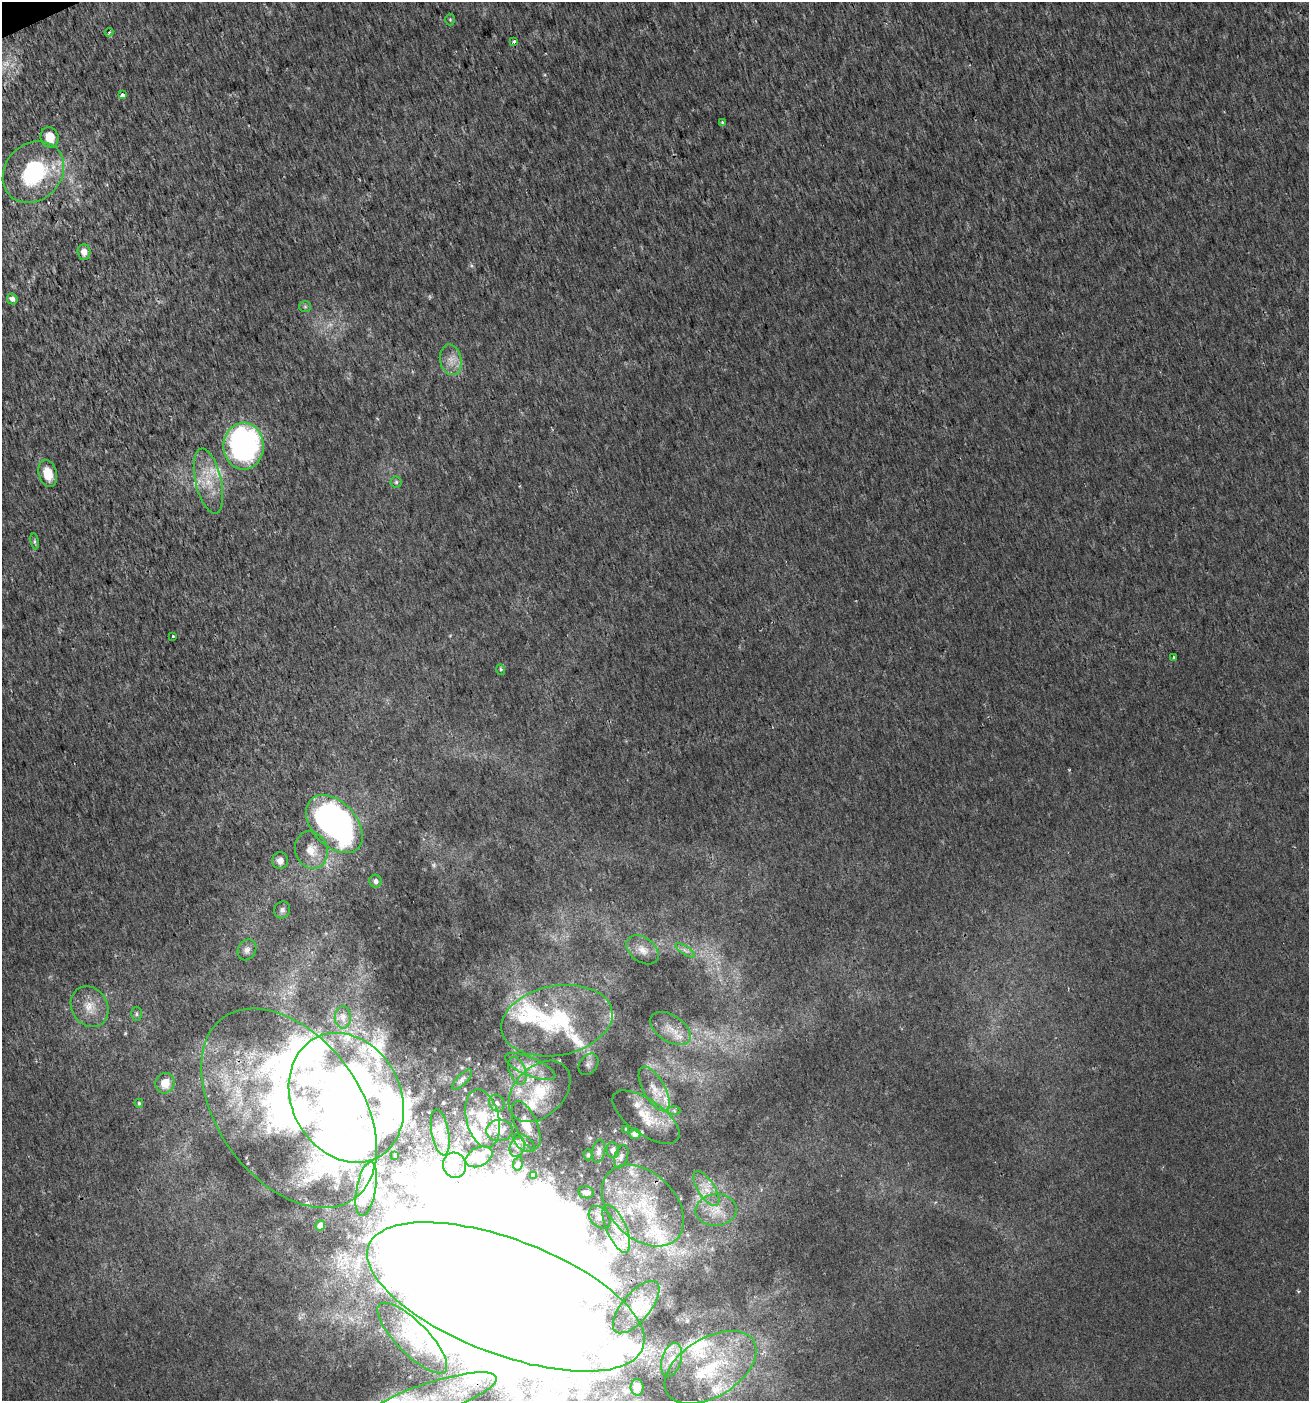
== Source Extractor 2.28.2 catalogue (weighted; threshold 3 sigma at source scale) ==
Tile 11 of 4 x 4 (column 3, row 3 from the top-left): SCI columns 2698-4004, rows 1402-2800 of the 5452 x 5599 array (HDU 1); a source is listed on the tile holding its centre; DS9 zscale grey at full resolution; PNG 1311 x 1403 px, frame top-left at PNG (2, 2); each listed source drawn as its Kron ellipse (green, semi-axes under 4 px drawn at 4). Shown black and unused: <1% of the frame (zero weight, under 2 of 3 exposures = <1% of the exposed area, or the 3 px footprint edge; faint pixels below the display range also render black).
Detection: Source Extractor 2.28.2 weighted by HDU 2 'WHT'; one run over the whole footprint, this tile lists its part. Background 0.00179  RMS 0.0037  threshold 0.0168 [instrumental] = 3 sigma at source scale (4.5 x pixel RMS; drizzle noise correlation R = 1.50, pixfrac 1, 0.0396/0.0396 arcsec/px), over >= 5 px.
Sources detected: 116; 2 too faint to see at this stretch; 11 inside a brighter object's white glare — neither listed nor drawn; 26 inside a brighter listed object's ellipse — not listed separately; the other 77 listed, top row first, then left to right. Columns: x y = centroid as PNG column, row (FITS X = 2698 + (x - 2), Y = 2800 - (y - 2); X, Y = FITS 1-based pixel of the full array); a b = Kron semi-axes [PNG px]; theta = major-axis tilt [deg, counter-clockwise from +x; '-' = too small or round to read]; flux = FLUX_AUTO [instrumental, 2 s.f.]
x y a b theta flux
450 20 6 5 - 0.52
109 32 4 3 - 0.54
514 42 3 3 - 1.9
122 95 3 3 - 3.8
722 122 3 3 - 0.92
50 137 10 9 - 6.1
33 172 33 28 46 37
84 252 7 6 - 3.4
12 299 5 5 - 1.8
305 307 6 5 - 0.65
451 360 15 10 -78 4.1
244 446 23 20 -90 110
48 474 14 9 -75 7.3
208 481 33 13 -77 11
396 482 5 5 - 0.7
35 541 8 4 -81 0.74
173 637 3 3 - 1.1
1174 658 3 3 - 0.54
501 670 5 3 - 0.52
334 824 34 22 -47 150
311 850 19 16 -70 6
280 861 8 8 - 2
375 881 6 6 - 1.4
282 910 9 7 57 1.3
247 950 11 8 58 1.9
643 950 18 12 -36 4
685 950 11 4 -32 1.3
90 1007 21 18 -58 7.3
137 1014 7 5 90 0.78
343 1017 11 8 -90 1.7
557 1021 56 35 11 40
670 1028 22 13 -34 6.4
588 1064 12 8 52 1.7
530 1067 27 9 -23 6.1
517 1071 15 8 -69 3.2
462 1079 13 5 46 1.3
165 1083 10 9 - 5.7
654 1089 25 11 -61 6.2
540 1091 36 25 45 19
346 1098 67 54 -62 210
139 1103 4 4 - 0.52
497 1103 9 7 -63 1.5
289 1108 112 71 -54 160
674 1111 6 4 -3 0.7
646 1117 39 17 -35 9.7
483 1118 30 16 -77 13
526 1125 26 11 -67 5.7
626 1129 4 3 - 0.45
500 1130 13 10 5 5.4
440 1132 23 8 -80 3.4
635 1134 6 5 - 2.3
524 1143 12 7 -35 1.8
517 1147 10 7 68 1.8
613 1150 8 6 -80 2.1
599 1151 11 6 79 1.8
395 1155 3 2 - 0.3
588 1155 5 4 - 0.56
479 1157 14 9 27 6.3
621 1157 12 6 73 1.3
518 1164 7 5 80 0.73
454 1165 12 11 - 3.9
533 1175 4 3 - 0.82
366 1189 27 9 79 4.9
706 1189 20 8 -57 5.2
586 1192 8 6 -10 2
643 1206 48 33 -45 34
716 1210 20 16 5 7.7
600 1217 13 9 -47 3
320 1225 5 5 - 2.1
616 1229 26 10 -66 6
506 1297 146 57 -21 5000
636 1307 32 14 50 6.8
412 1338 47 16 -45 13
671 1360 17 9 74 4.2
710 1367 51 29 32 32
637 1387 8 6 -89 3.6
433 1397 67 15 17 27
Overlapping masked pixels (flux is a lower limit): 4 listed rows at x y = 33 172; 289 1108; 643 1206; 506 1297
Isophote crosses this tile's border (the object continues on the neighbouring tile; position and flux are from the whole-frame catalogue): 2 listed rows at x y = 506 1297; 433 1397
Unlisted compact peaks at least as high as the median listed source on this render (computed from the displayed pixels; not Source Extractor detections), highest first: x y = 1069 770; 471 266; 1298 1291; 545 75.